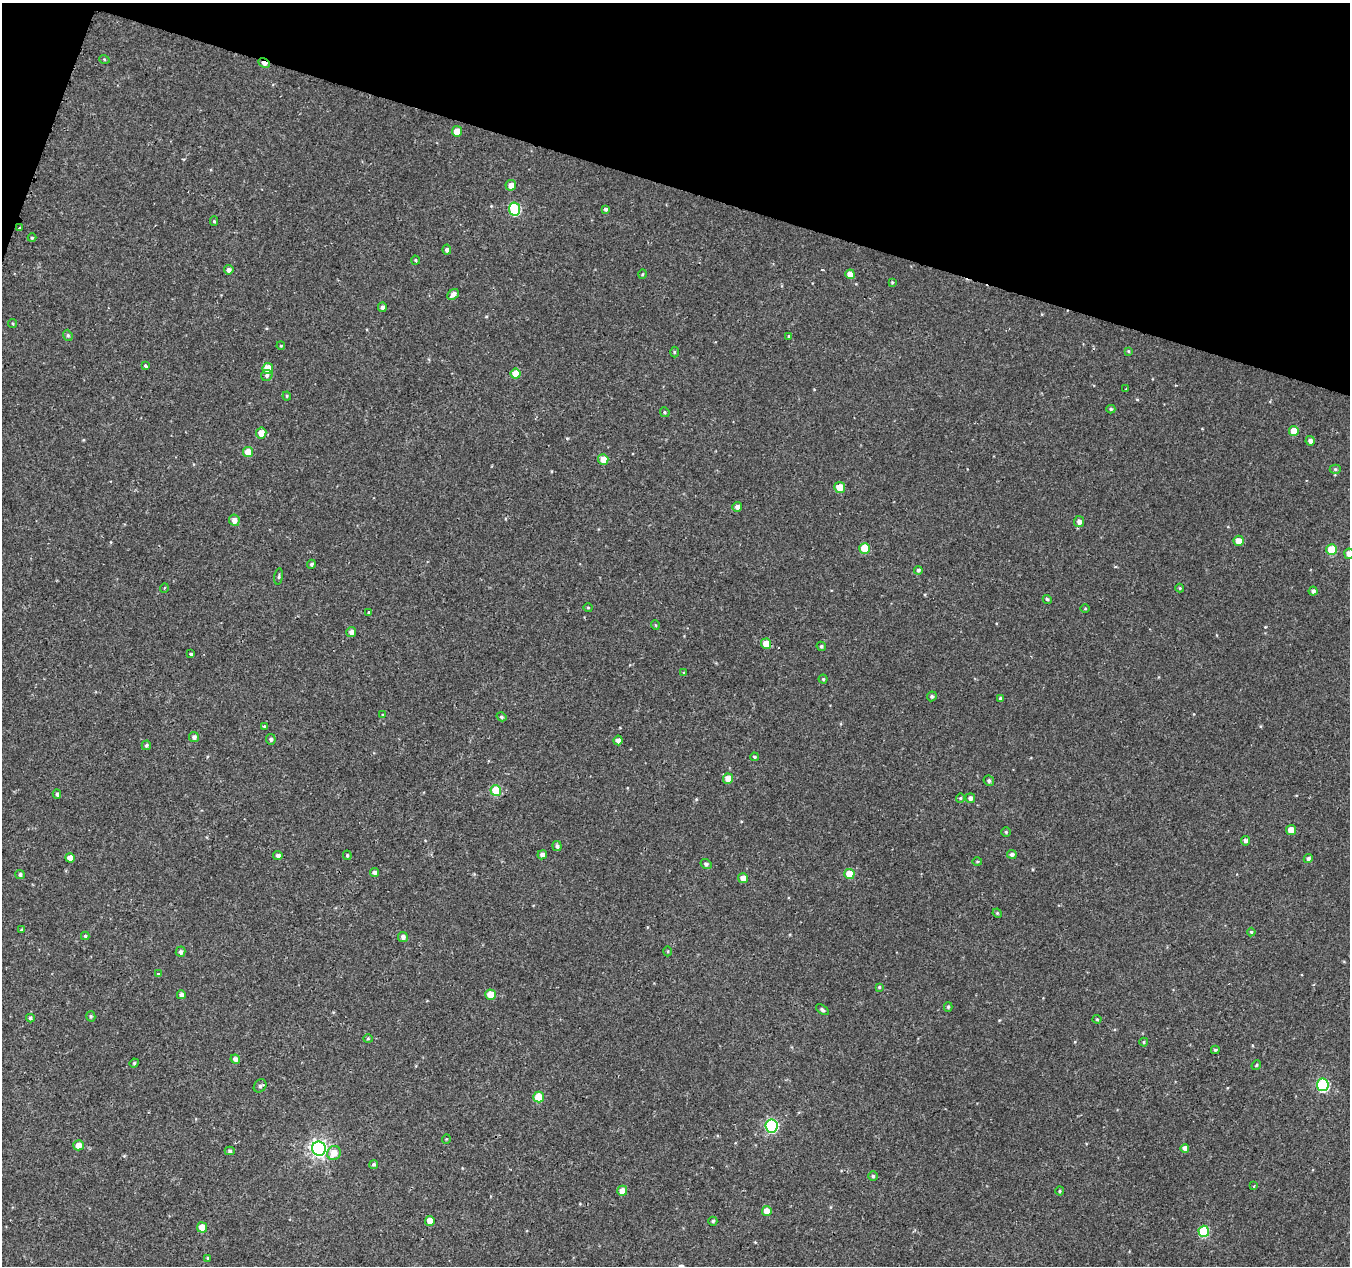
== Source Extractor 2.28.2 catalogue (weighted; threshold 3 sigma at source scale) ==
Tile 2 of 4 x 4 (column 2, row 1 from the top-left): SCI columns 1357-2704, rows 4073-5336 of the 5417 x 5589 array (HDU 1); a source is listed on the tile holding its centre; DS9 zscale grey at full resolution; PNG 1352 x 1268 px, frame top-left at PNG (2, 3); each listed source drawn as its Kron ellipse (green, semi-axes under 4 px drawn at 4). Shown black and unused: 15% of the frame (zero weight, under 2 of 3 exposures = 2% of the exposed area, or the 3 px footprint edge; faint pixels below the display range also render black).
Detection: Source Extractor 2.28.2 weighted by HDU 2 'WHT'; one run over the whole footprint, this tile lists its part. Background 9.53e-04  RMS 0.0026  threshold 0.0118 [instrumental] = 3 sigma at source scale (4.5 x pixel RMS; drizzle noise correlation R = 1.50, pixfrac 1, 0.0396/0.0396 arcsec/px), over >= 5 px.
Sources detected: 138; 1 cosmic-ray / hot-pixel residue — neither listed nor drawn; the other 137 listed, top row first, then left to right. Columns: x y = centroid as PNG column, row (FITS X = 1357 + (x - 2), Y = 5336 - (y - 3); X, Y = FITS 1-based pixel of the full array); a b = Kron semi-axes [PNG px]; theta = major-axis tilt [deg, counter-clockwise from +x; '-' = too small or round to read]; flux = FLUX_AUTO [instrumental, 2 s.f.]
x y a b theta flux
104 59 5 3 - 0.22
264 63 6 4 -29 1.3
457 131 5 5 - 3.1
511 185 5 5 - 1.9
514 209 6 5 - 17
606 210 3 3 - 0.68
214 221 4 4 - 0.35
19 228 3 3 - 0.59
32 238 4 4 - 0.28
447 250 5 4 - 0.63
415 260 4 3 - 0.33
229 270 5 5 - 0.84
642 274 4 3 - 0.24
850 274 5 4 - 2.3
892 282 3 3 - 0.23
453 294 6 4 41 1.3
382 307 4 4 - 0.79
13 323 4 3 - 0.25
68 335 5 4 - 0.4
789 336 4 4 - 0.31
281 346 4 3 - 0.25
1128 351 4 4 - 0.25
674 352 5 3 - 0.3
145 366 3 3 - 0.6
268 368 5 5 - 5.6
515 374 5 5 - 3.4
267 375 6 5 - 0.57
1126 389 3 2 - 0.27
287 396 4 4 - 0.27
1111 409 4 4 - 0.39
665 412 5 4 - 0.36
1294 431 5 5 - 3.3
261 433 5 5 - 2.6
1310 441 5 4 - 0.9
248 452 5 5 - 4.1
603 459 5 5 - 2.6
1335 469 6 4 0 0.42
840 487 5 5 - 3.3
737 507 5 4 - 1.2
234 520 6 5 - 1.4
1079 522 5 5 - 1
1238 541 5 5 - 2.6
865 548 5 5 - 7
1332 550 5 5 - 9
1349 554 5 5 - 2.2
311 564 4 4 - 0.56
918 570 4 4 - 0.57
279 576 8 3 81 0.34
164 588 5 3 - 0.2
1180 588 4 4 - 0.25
1313 591 4 4 - 0.76
1047 599 5 4 - 0.46
588 608 4 4 - 0.27
1085 608 5 3 - 0.24
369 612 3 3 - 1.3
655 625 5 3 - 0.2
351 632 5 5 - 1
766 644 5 5 - 3.4
821 646 5 4 - 0.43
191 654 3 3 - 0.66
684 673 3 3 - 0.3
823 679 4 4 - 0.36
932 696 5 4 - 0.46
1000 698 4 3 - 0.38
383 715 4 3 - 0.2
501 717 5 4 - 0.46
264 726 3 3 - 0.24
194 737 5 5 - 0.83
271 739 5 5 - 0.56
618 740 5 4 - 1.4
146 745 4 4 - 0.53
754 757 4 4 - 0.38
728 779 5 5 - 2.5
989 781 5 5 - 0.56
496 791 5 5 - 8.5
57 794 4 3 - 0.54
960 798 4 4 - 0.27
970 798 5 4 - 0.96
1291 830 5 5 - 2.2
1006 832 5 4 - 0.37
1245 841 5 4 - 0.74
557 846 5 4 - 0.7
1012 854 5 4 - 0.78
278 855 5 4 - 0.86
347 855 5 4 - 0.37
542 855 5 4 - 0.95
70 858 5 4 - 1.9
1308 859 4 4 - 0.68
977 861 5 3 - 0.29
706 864 5 5 - 0.64
375 872 4 4 - 0.75
20 874 5 4 - 0.6
849 874 5 5 - 4.7
743 878 5 5 - 2
997 913 5 4 - 0.29
22 930 4 3 - 0.44
1251 932 4 4 - 0.35
85 936 4 4 - 0.29
403 937 5 5 - 1
668 951 5 3 - 0.26
181 952 5 5 - 0.68
159 974 3 3 - 0.61
879 987 4 4 - 0.3
181 995 4 4 - 0.93
490 995 5 5 - 4.2
948 1007 5 4 - 0.37
823 1010 7 4 -33 0.59
91 1016 5 4 - 0.38
30 1018 4 3 - 0.45
1097 1019 4 4 - 0.28
368 1039 4 4 - 0.29
1144 1042 4 4 - 0.31
1215 1050 4 3 - 0.4
235 1059 5 4 - 0.9
134 1063 4 4 - 0.35
1256 1065 5 4 - 0.26
1323 1085 6 6 - 27
260 1086 7 5 52 0.77
539 1097 5 5 - 7
772 1126 6 6 - 33
446 1139 5 3 - 0.2
79 1145 5 5 - 2.3
319 1149 7 7 - 83
1185 1149 4 4 - 1.5
230 1151 5 4 - 0.45
334 1153 7 6 - 2.9
374 1164 4 4 - 0.49
873 1176 5 4 - 0.52
1254 1186 2 2 - 0.2
622 1191 5 5 - 2.6
1060 1191 4 4 - 0.3
767 1211 5 5 - 2.1
430 1221 5 5 - 3
713 1221 4 4 - 0.43
202 1227 5 5 - 3.6
1204 1231 5 5 - 15
208 1258 4 4 - 0.38
Overlapping masked pixels (flux is a lower limit): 1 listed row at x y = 264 63
Isophote crosses this tile's border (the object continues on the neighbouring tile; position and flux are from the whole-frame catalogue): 1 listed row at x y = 1349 554